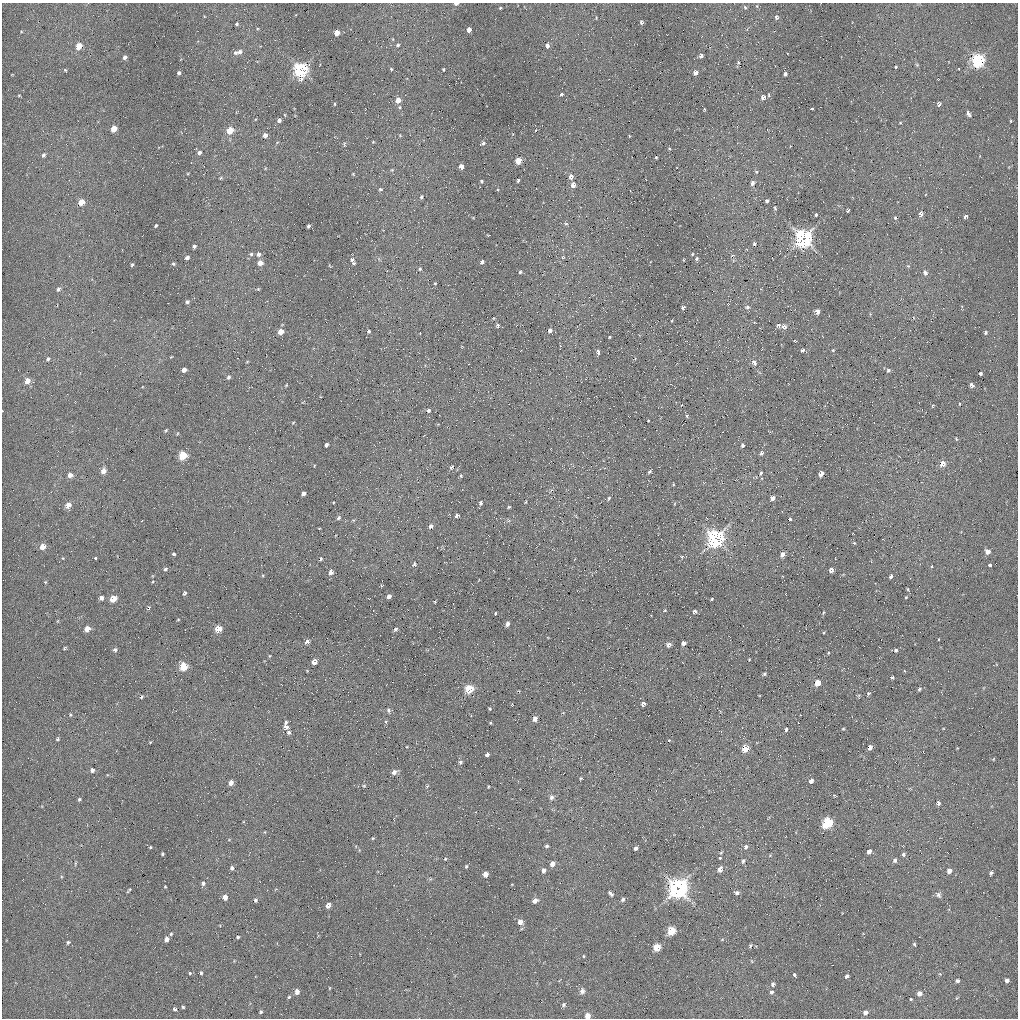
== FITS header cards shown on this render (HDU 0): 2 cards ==
NAXIS1  =                 1016 / length of data axis 1
NAXIS2  =                 1016 / length of data axis 2

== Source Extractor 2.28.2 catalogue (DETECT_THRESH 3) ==
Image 1016 x 1016 px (HDU 0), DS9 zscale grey, 1 PNG px = 1 image px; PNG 1020 x 1020 px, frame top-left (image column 1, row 1016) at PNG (2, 3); no overlay
Background 70.8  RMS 5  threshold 14.9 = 3 sigma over >= 5 px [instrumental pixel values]
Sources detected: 307; all 307 listed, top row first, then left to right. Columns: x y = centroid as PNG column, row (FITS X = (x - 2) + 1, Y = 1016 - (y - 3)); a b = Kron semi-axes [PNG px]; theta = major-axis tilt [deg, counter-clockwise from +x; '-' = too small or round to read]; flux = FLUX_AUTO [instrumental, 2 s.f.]
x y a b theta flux
456 4 4 2 - 1000
745 7 5 4 - 440
500 8 3 3 - 310
776 17 5 4 - 780
641 22 4 3 - 680
237 24 3 3 - 400
469 30 4 4 - 2300
337 32 4 4 - 4800
398 45 5 4 - 610
79 46 5 4 - 5900
547 46 4 3 - 1300
240 52 6 5 - 1100
235 53 6 5 - 750
701 56 4 3 - 1100
125 57 4 4 - 970
978 60 6 5 - 71000
738 63 5 4 - 400
917 65 5 4 - 400
896 67 3 2 - 340
391 69 4 3 - 410
443 69 3 2 - 330
959 69 3 2 - 240
65 70 4 3 - 340
301 70 7 6 - 66000
179 73 4 3 - 680
695 73 4 4 - 2100
785 74 4 3 - 940
561 94 4 3 - 640
19 95 4 3 - 270
769 95 4 3 - 380
763 97 4 4 - 2000
398 100 5 5 - 3100
335 104 5 3 - 330
939 104 4 4 - 850
812 108 3 2 - 290
704 109 3 2 - 370
968 114 6 3 -61 1100
285 115 5 3 - 250
279 120 5 4 - 1000
1011 121 3 2 - 230
900 123 5 3 - 290
114 129 5 4 - 4400
230 130 5 5 - 6900
265 135 5 4 - 1300
400 135 5 3 - 280
483 143 5 4 - 840
344 144 8 3 84 380
669 149 3 3 - 320
199 152 5 4 - 900
43 155 5 4 - 670
656 157 3 2 - 300
518 161 5 4 - 6000
461 166 4 4 - 1800
392 170 5 3 - 310
756 172 5 4 - 480
353 174 5 4 - 300
571 177 6 5 - 1600
221 178 5 4 - 380
518 180 4 3 - 490
481 181 4 3 - 500
752 183 6 4 66 1000
573 185 5 4 - 2100
380 189 5 4 - 460
421 197 5 4 - 530
767 201 4 3 - 640
81 202 5 4 - 4300
775 208 6 4 -86 570
848 210 3 3 - 540
921 214 5 4 - 1400
816 215 4 4 - 490
965 216 4 3 - 870
895 218 5 5 - 640
566 224 6 5 - 560
156 225 4 3 - 440
308 226 4 3 - 660
803 238 8 7 - 110000
754 244 5 4 - 560
194 246 4 3 - 740
251 254 5 5 - 510
259 254 5 5 - 1100
692 254 4 3 - 320
732 255 6 3 9 380
187 257 4 3 - 990
562 257 5 4 - 630
696 259 6 5 - 600
352 260 6 5 - 870
684 260 3 2 - 260
482 262 4 3 - 1200
260 263 5 5 - 2000
354 263 5 3 - 400
173 264 5 4 - 440
132 265 4 3 - 440
908 266 5 5 - 410
420 269 5 4 - 420
520 272 4 4 - 490
925 273 7 5 -68 1100
435 283 4 3 - 280
58 289 6 4 65 860
258 289 4 4 - 340
187 302 5 4 - 660
728 304 5 4 - 330
747 307 7 7 - 1000
683 308 5 4 - 870
817 311 5 4 - 2100
779 325 6 5 - 870
498 326 5 4 - 810
784 326 9 8 - 1400
550 330 5 4 - 1300
369 331 4 4 - 530
281 332 5 4 - 3300
985 333 4 4 - 540
609 337 4 3 - 310
795 341 5 3 - 310
802 350 5 4 - 830
833 350 5 4 - 370
598 352 5 4 - 1200
171 357 4 3 - 220
48 359 6 4 71 600
247 362 5 3 - 260
754 362 7 5 -63 1500
184 370 4 4 - 1600
888 370 5 5 - 770
980 373 4 3 - 1000
228 377 5 4 - 640
27 381 6 5 - 3100
286 385 4 3 - 280
972 385 4 4 - 1300
960 404 3 2 - 270
933 406 5 3 - 310
428 410 5 5 - 790
687 416 5 4 - 510
648 421 3 2 - 290
293 423 5 3 - 300
166 430 5 3 - 360
956 439 5 3 - 320
326 445 4 3 - 720
742 445 5 4 - 730
761 453 6 5 - 750
183 455 5 5 - 12000
942 464 5 5 - 3400
452 467 6 4 54 740
103 471 5 5 - 2100
649 471 5 3 - 630
761 473 5 3 - 580
821 474 5 4 - 2700
70 475 5 5 - 1700
461 476 5 4 - 420
673 484 4 3 - 290
303 494 4 4 - 1100
609 498 6 4 61 460
773 498 5 4 - 1400
526 502 4 2 - 310
481 503 5 4 - 770
68 505 5 5 - 3000
509 507 4 3 - 380
457 516 4 4 - 1200
338 518 5 4 - 610
790 519 3 3 - 390
431 526 6 5 - 960
715 539 8 6 60 110000
854 543 5 4 - 310
42 546 5 5 - 3200
988 551 5 4 - 1900
173 554 3 3 - 1200
782 554 5 4 - 1700
682 557 5 5 - 430
96 558 3 3 - 400
321 559 4 3 - 390
414 564 5 4 - 490
990 565 3 3 - 1900
932 566 4 2 - 230
165 569 5 4 - 530
831 570 4 4 - 1300
331 572 5 4 - 1500
891 576 4 3 - 790
45 582 4 4 - 310
908 589 5 3 - 320
184 593 4 3 - 610
389 596 4 4 - 1300
906 597 3 2 - 260
101 598 5 4 - 960
113 599 5 4 - 5900
712 599 3 2 - 310
149 607 6 4 90 360
665 610 3 2 - 270
695 611 4 4 - 860
495 613 3 2 - 300
823 613 4 3 - 280
178 620 4 2 - 240
507 624 5 4 - 970
87 629 5 4 - 3000
218 629 5 5 - 6000
395 629 5 4 - 600
307 642 4 4 - 1800
684 643 4 4 - 1600
669 645 5 4 - 810
64 648 4 3 - 380
115 650 5 5 - 740
896 650 4 4 - 550
828 653 3 2 - 250
269 656 4 3 - 230
749 659 3 2 - 230
314 662 5 4 - 2000
183 667 5 5 - 12000
764 674 4 3 - 470
892 677 3 3 - 530
818 683 5 4 - 5100
469 689 5 5 - 13000
919 689 4 3 - 490
868 694 4 3 - 430
141 697 4 3 - 490
643 704 4 4 - 940
490 709 4 3 - 320
389 710 6 5 - 630
70 715 5 4 - 350
535 719 4 4 - 1700
286 722 4 3 - 440
386 722 4 4 - 360
286 727 5 4 - 1300
786 729 4 3 - 630
843 729 4 3 - 300
289 732 6 5 - 710
57 739 5 3 - 430
669 740 3 3 - 380
150 742 3 2 - 240
870 747 4 3 - 1400
745 748 5 4 - 8000
487 754 4 3 - 1300
993 759 4 3 - 240
460 762 5 4 - 600
92 770 4 4 - 890
394 772 6 5 - 1300
580 778 4 3 - 350
811 781 5 4 - 1600
231 783 5 4 - 1700
364 786 5 3 - 310
427 786 5 3 - 340
488 787 4 2 - 240
551 797 7 6 - 950
79 799 4 4 - 470
938 803 5 4 - 870
827 823 6 5 - 29000
373 838 5 4 - 300
547 846 4 4 - 590
150 847 3 2 - 310
746 847 6 5 - 1000
636 848 5 4 - 860
869 851 5 4 - 1300
162 854 3 3 - 440
903 854 5 5 - 620
770 855 5 3 - 340
720 858 4 3 - 470
445 859 4 3 - 280
895 860 6 5 - 870
743 861 7 5 68 710
75 863 5 3 - 310
552 864 5 4 - 2300
466 866 4 3 - 400
232 868 5 4 - 730
720 869 7 5 65 1900
543 870 5 4 - 1200
949 871 5 5 - 1500
991 873 4 3 - 620
485 874 5 4 - 2600
203 883 5 5 - 750
165 887 3 2 - 260
678 888 9 8 - 140000
129 890 5 2 - 360
610 893 8 4 -45 840
737 893 6 5 - 910
938 895 8 6 -53 980
225 897 4 4 - 2300
623 899 6 5 - 690
255 900 4 4 - 590
535 901 6 5 - 1900
328 905 5 4 - 1800
520 922 5 5 - 2400
671 931 5 5 - 13000
171 934 3 3 - 370
238 937 3 3 - 500
167 939 4 4 - 1600
68 942 5 4 - 510
914 944 5 4 - 420
750 945 5 4 - 400
657 947 5 5 - 8900
583 956 4 3 - 270
189 973 5 4 - 460
201 973 3 3 - 450
794 975 4 3 - 600
847 976 4 3 - 900
1007 980 4 4 - 990
957 981 5 4 - 720
773 984 5 4 - 790
329 988 4 2 - 230
582 991 8 7 - 1100
297 992 5 4 - 2000
772 992 5 5 - 740
919 993 6 5 - 1800
289 997 4 3 - 460
957 998 5 4 - 360
911 999 3 3 - 300
564 1005 5 5 - 650
183 1007 3 3 - 380
175 1009 4 3 - 610
261 1012 3 3 - 490
865 1012 5 5 - 1400
588 1016 4 4 - 3700
At the frame edge (FLAGS 8, measured only in part): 2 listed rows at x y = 456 4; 588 1016

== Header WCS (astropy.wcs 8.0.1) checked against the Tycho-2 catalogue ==
Header WCS as astropy/WCSLIB reads it (applying the file's SIP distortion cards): RA---SIN-SIP/DEC--SIN-SIP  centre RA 08:41:00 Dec +28:05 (130.25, +28.08 deg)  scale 2.78 x 2.74 arcsec/px (non-square pixels)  FOV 47.0' x 46.4'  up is +15 deg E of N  parity normal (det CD < 0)
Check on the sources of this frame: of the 60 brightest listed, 15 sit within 3.8 arcsec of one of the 26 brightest Tycho-2 stars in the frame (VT <= 12.81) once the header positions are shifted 0.30 arcsec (0.06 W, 0.29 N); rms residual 1.27 arcsec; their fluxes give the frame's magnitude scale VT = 21.41 - 2.5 log10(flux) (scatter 0.44 mag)
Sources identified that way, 15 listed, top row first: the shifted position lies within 3.8 arcsec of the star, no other Tycho-2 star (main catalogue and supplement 1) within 7.6 arcsec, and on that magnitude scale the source's flux lands within +1.5 / -3 mag of the star's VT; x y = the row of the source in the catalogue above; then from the Tycho-2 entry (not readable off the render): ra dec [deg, ICRS J2000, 3 dp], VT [Tycho-2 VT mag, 2 dp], TYC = Tycho-2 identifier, HIP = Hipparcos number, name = IAU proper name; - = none
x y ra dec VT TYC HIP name
337 32 130.507 +28.395 11.77 1948-1164-1 - -
79 46 130.722 +28.332 11.98 1948-862-1 - -
978 60 129.957 +28.503 8.80 1948-1229-1 - -
301 70 130.529 +28.360 10.18 1948-938-1 - -
230 130 130.574 +28.302 12.81 1948-1179-1 - -
803 238 130.065 +28.338 9.96 1948-1202-1 - -
183 455 130.539 +28.053 11.45 1948-1633-1 - -
715 539 130.071 +28.100 9.57 1948-1319-1 - -
113 599 130.564 +27.933 11.58 1948-1744-1 42710 -
218 629 130.469 +27.933 11.83 1948-928-1 - -
818 683 129.952 +28.014 12.07 1948-1137-1 - -
469 689 130.245 +27.940 10.68 1948-968-1 - -
745 748 129.999 +27.952 11.86 1948-1111-1 - -
827 823 129.913 +27.914 11.05 1948-1462-1 - -
657 947 130.029 +27.788 11.13 1948-1347-1 - -